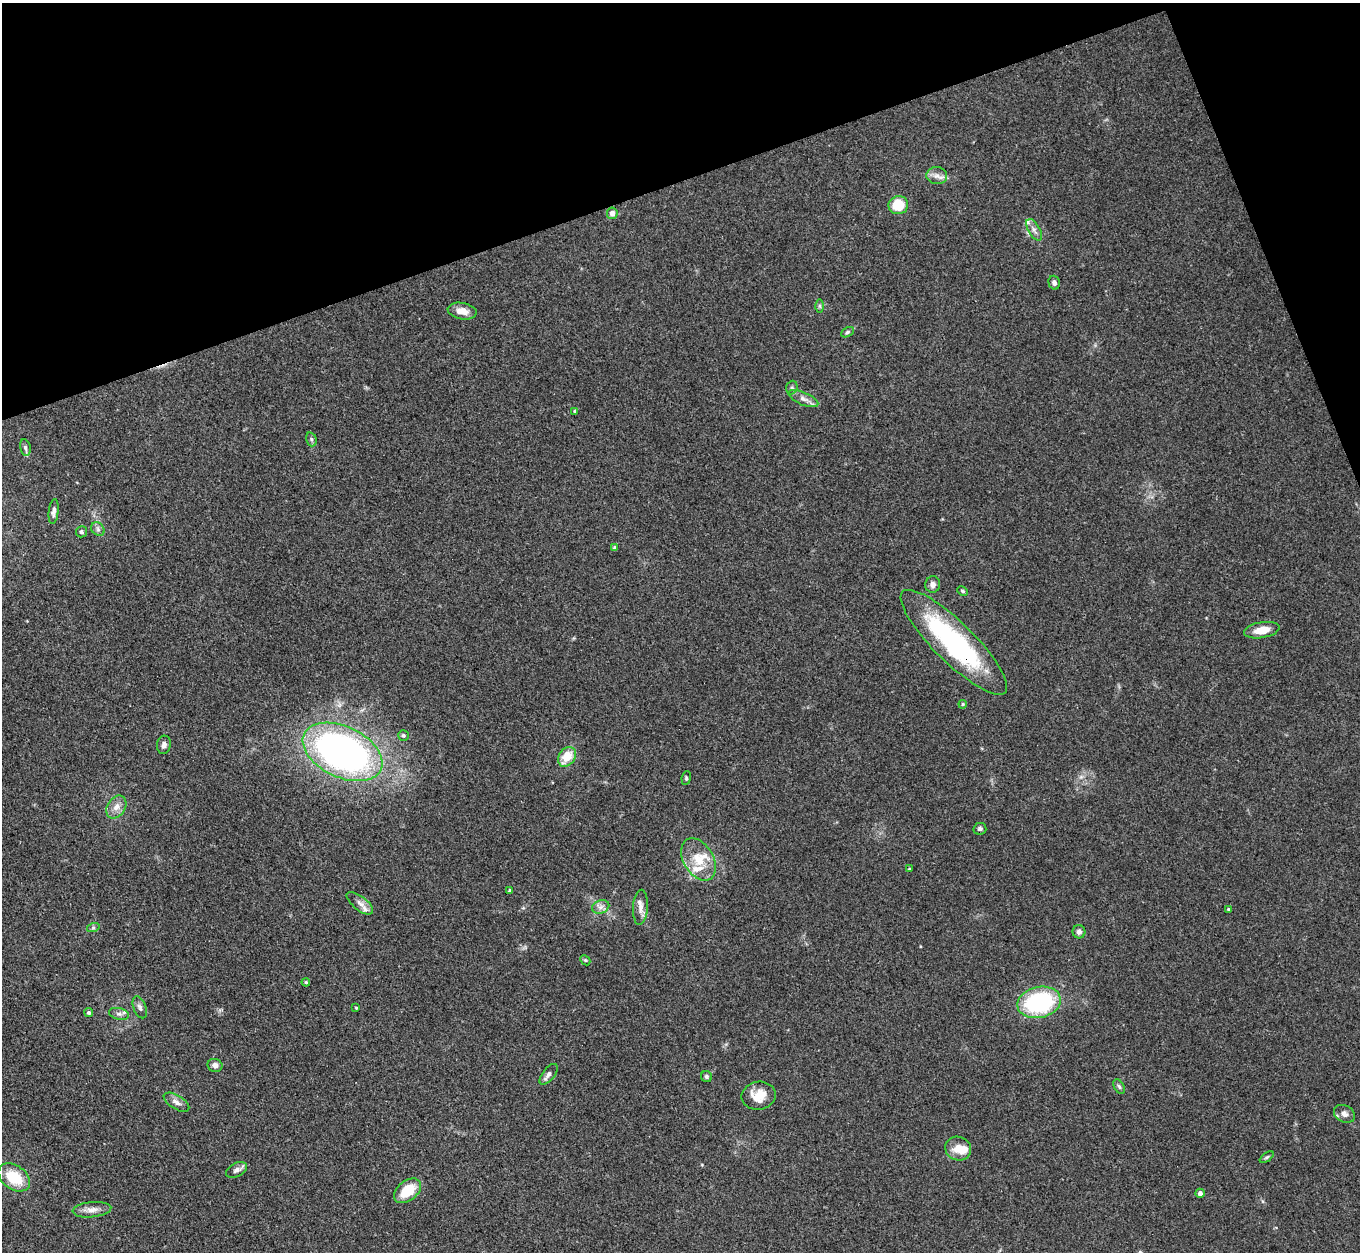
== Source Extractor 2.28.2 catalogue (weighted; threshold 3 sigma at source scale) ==
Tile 3 of 4 x 4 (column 3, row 1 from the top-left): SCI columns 2756-4113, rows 4060-5309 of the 5509 x 5488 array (HDU 1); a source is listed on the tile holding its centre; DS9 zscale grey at full resolution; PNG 1362 x 1254 px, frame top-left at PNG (2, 3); each listed source drawn as its Kron ellipse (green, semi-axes under 4 px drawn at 4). Shown black and unused: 17% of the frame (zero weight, under 3 of 4 exposures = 5% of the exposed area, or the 3 px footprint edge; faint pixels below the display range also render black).
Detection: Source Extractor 2.28.2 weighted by HDU 2 'WHT'; one run over the whole footprint, this tile lists its part. Background 0.33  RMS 0.0096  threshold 0.0431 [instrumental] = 3 sigma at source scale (4.5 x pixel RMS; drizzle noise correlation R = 1.50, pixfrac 1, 0.05/0.05 arcsec/px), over >= 5 px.
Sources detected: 65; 1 inside a brighter object's white glare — neither listed nor drawn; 5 inside a brighter listed object's ellipse — not listed separately; the other 59 listed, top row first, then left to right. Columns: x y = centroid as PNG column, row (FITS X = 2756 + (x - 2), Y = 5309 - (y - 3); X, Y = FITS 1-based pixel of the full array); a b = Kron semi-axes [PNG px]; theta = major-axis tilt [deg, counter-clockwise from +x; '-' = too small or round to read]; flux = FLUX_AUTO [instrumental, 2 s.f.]
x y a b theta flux
937 176 10 8 -4 5.6
898 205 10 9 - 28
612 213 6 5 - 5.6
1034 230 12 5 -60 4.4
1054 283 7 5 -74 3.5
820 306 6 4 -89 1.6
462 311 14 8 -11 10
847 332 7 4 27 1.7
792 388 7 5 71 2.2
803 399 16 6 -24 5.7
575 411 4 4 - 1.4
311 439 7 5 -73 1.9
25 448 8 5 -79 2.4
54 511 12 5 84 3.9
98 529 7 6 - 2.8
81 532 5 5 - 1.8
615 548 4 4 - 2
933 584 8 7 - 4.9
962 591 5 3 - 1.4
1262 630 18 8 10 13
954 642 72 20 -45 160
963 704 4 4 - 1.2
403 735 5 5 - 2.1
164 745 9 7 77 3.8
343 752 42 25 -26 440
567 757 11 8 56 19
686 778 7 4 83 1.5
116 807 12 9 57 7.4
980 829 6 6 - 2.4
698 859 23 15 -59 22
909 869 3 3 - 1.2
510 890 4 3 - 1.1
360 903 16 7 -38 5.7
601 907 9 6 21 4.2
640 907 17 7 86 6.7
1228 909 3 3 - 1.2
93 928 6 4 18 1.6
1079 932 6 6 - 3.4
585 960 6 4 -43 1.3
306 982 4 3 - 1.2
1039 1002 22 15 12 110
140 1007 11 6 -68 3.4
356 1008 4 3 - 0.81
89 1013 4 4 - 2
119 1014 10 5 -12 3.5
215 1065 7 6 - 4.5
549 1074 12 6 51 3.8
706 1077 6 5 - 2
1119 1086 8 5 -62 2
759 1096 17 14 10 17
176 1102 14 7 -31 5.6
1344 1114 11 8 -29 4.7
958 1148 13 11 -19 13
1267 1157 8 4 35 1.7
236 1170 11 6 29 3.8
14 1177 17 12 -36 32
407 1191 15 10 39 28
1200 1193 4 4 - 3.8
92 1210 19 7 6 7.8
Overlapping masked pixels (flux is a lower limit): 1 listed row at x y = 954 642